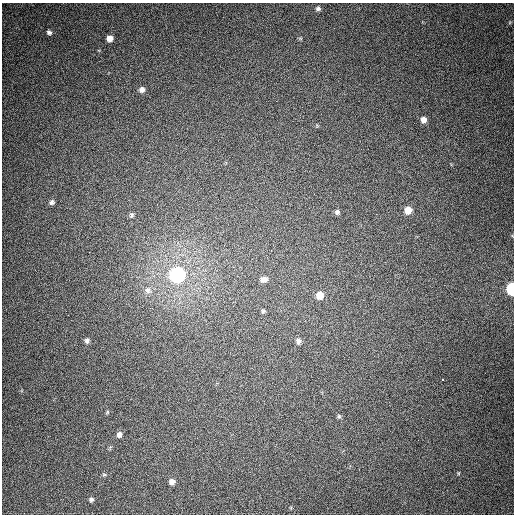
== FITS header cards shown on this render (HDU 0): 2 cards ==
NAXIS1  =                  512
NAXIS2  =                  512

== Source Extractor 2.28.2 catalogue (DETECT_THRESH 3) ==
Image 512 x 512 px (HDU 0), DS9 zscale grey, 1 PNG px = 1 image px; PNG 516 x 516 px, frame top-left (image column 1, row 512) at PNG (2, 3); no overlay
Background 376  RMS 9.2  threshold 27.5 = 3 sigma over >= 5 px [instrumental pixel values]
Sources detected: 24; all 24 listed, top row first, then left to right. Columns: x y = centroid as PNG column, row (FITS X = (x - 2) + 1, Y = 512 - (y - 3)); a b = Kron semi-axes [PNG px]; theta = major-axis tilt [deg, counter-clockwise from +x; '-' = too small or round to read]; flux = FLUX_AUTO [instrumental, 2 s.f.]
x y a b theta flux
318 8 6 6 - 1600
49 32 5 5 - 1500
110 38 6 6 - 4300
142 90 7 7 - 2600
423 120 6 6 - 3400
52 202 6 6 - 1700
408 210 7 6 - 6800
337 212 6 6 - 1600
132 215 8 6 75 1500
177 275 7 7 - 220000
264 279 9 7 12 3100
511 289 7 5 -89 70000
148 290 9 8 - 2900
320 295 7 6 - 7200
263 311 5 5 - 1100
87 341 6 6 - 1600
298 341 7 6 - 2200
443 380 3 3 - 9000
107 412 7 4 54 690
339 416 6 5 - 1000
119 435 7 6 - 2300
104 475 6 4 0 870
172 481 7 6 - 3200
91 500 7 6 - 1700
At the frame edge (FLAGS 8, measured only in part): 1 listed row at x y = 511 289